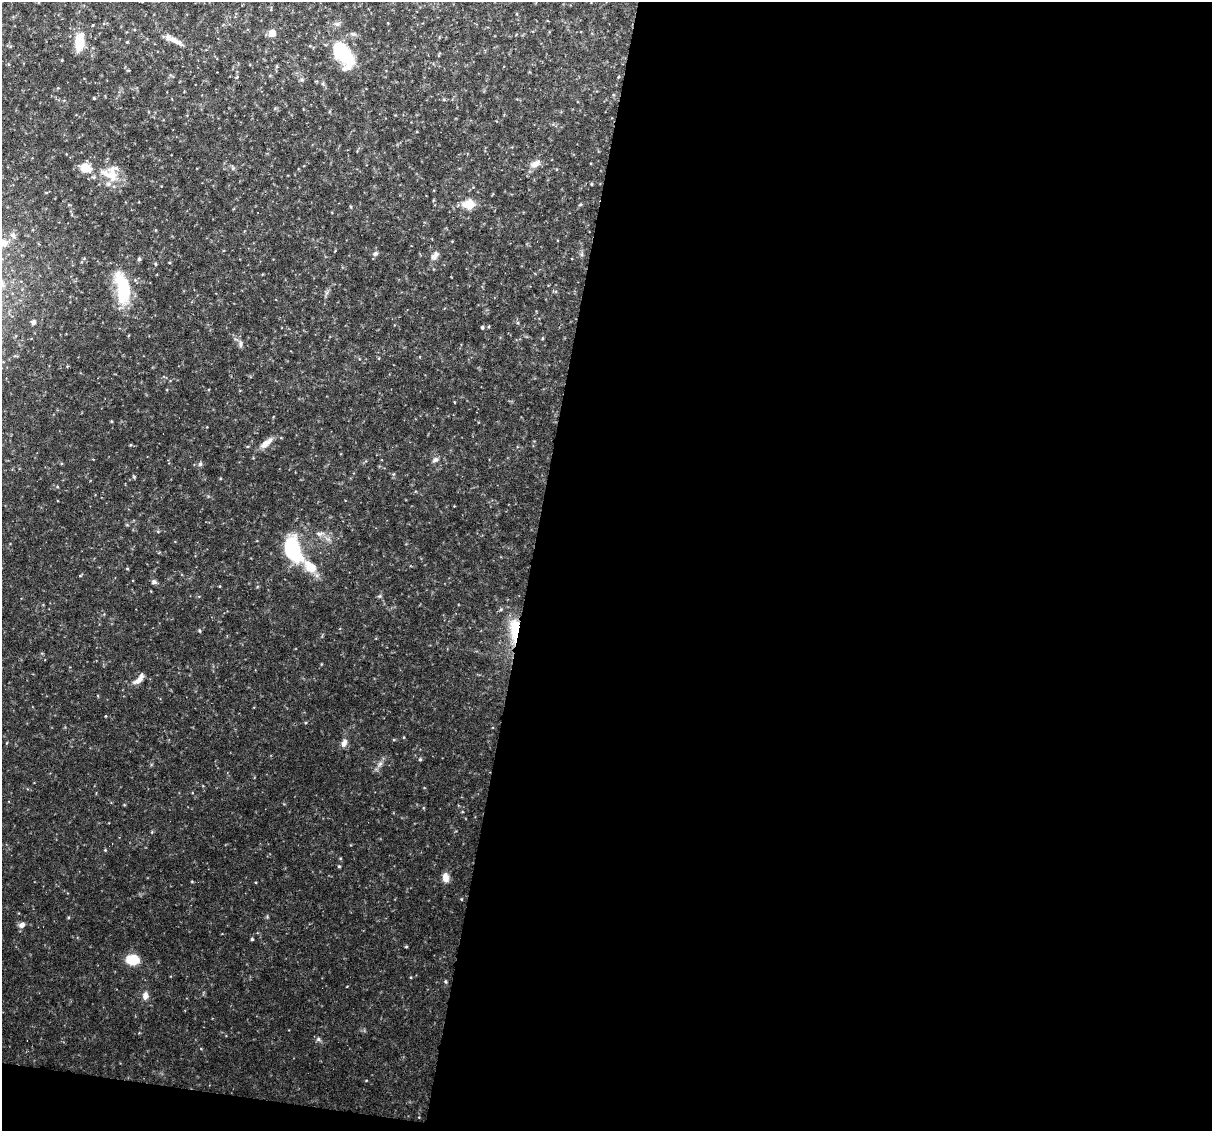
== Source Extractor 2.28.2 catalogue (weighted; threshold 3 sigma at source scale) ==
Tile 16 of 4 x 4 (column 4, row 4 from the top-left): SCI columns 3630-4839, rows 113-1241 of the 4839 x 4860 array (HDU 1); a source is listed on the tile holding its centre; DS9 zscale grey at full resolution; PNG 1214 x 1133 px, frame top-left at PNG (2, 2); no overlay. Shown black and unused: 57% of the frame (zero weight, under 3 of 6 exposures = <1% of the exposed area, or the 3 px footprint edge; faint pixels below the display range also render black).
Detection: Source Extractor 2.28.2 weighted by HDU 2 'WHT'; one run over the whole footprint, this tile lists its part. Background 0.0523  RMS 0.0048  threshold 0.0198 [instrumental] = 3 sigma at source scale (4.09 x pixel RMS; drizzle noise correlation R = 1.36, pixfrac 0.8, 0.05/0.05 arcsec/px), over >= 5 px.
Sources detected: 59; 2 cosmic-ray / hot-pixel residue — not listed; the other 57 listed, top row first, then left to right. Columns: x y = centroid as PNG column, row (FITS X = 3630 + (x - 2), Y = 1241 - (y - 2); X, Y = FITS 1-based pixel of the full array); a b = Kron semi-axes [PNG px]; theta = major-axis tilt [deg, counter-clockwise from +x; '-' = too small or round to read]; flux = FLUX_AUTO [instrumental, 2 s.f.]
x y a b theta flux
337 24 9 6 9 1.4
93 25 4 3 - 0.37
272 33 5 5 - 7.1
175 41 26 6 -30 4.3
79 42 19 10 84 11
127 42 4 4 - 0.44
343 54 35 18 -57 24
62 60 3 2 - 0.38
237 77 6 3 70 0.48
94 98 3 3 - 0.46
535 164 16 8 29 3.5
85 168 8 6 -13 13
233 168 6 4 46 0.75
111 173 26 23 0 11
591 184 4 3 - 0.43
469 204 6 5 - 22
580 205 6 3 20 0.52
13 235 9 7 -58 1.8
3 243 12 10 -25 3.7
375 254 7 6 - 1.2
435 255 13 8 53 2.4
139 259 6 5 - 0.68
155 264 5 4 - 0.56
122 288 41 16 -80 25
33 322 5 5 - 1.1
482 328 5 3 - 0.6
542 338 5 3 - 0.46
241 344 11 4 90 1.2
266 443 21 7 40 3.9
435 459 8 6 32 1.4
200 464 6 6 - 0.99
134 477 5 4 - 0.5
320 534 13 5 5 2.2
292 549 21 12 -70 41
310 567 21 12 -42 8.6
127 569 4 3 - 0.37
154 582 8 6 -19 1.1
501 609 5 4 - 0.63
514 630 33 12 89 15
200 631 5 3 - 0.44
139 679 16 7 46 3.3
344 743 11 7 70 2.3
420 759 5 4 - 0.57
380 764 8 5 45 1.4
105 850 4 4 - 0.38
339 866 4 4 - 0.55
446 878 11 7 -85 3.4
461 899 4 3 - 0.35
68 918 5 3 - 0.47
22 925 8 6 30 1.8
252 939 3 3 - 0.62
406 947 3 3 - 0.47
133 960 10 8 0 14
446 981 4 4 - 0.68
145 995 10 7 88 2.5
318 1039 7 6 - 1
366 1081 4 3 - 0.31
Overlapping masked pixels (flux is a lower limit): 1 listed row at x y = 514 630
Isophote crosses this tile's border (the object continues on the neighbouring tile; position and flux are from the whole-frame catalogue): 1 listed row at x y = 3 243
Unlisted compact peaks at least as high as the median listed source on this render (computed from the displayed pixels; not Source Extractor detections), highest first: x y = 379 596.